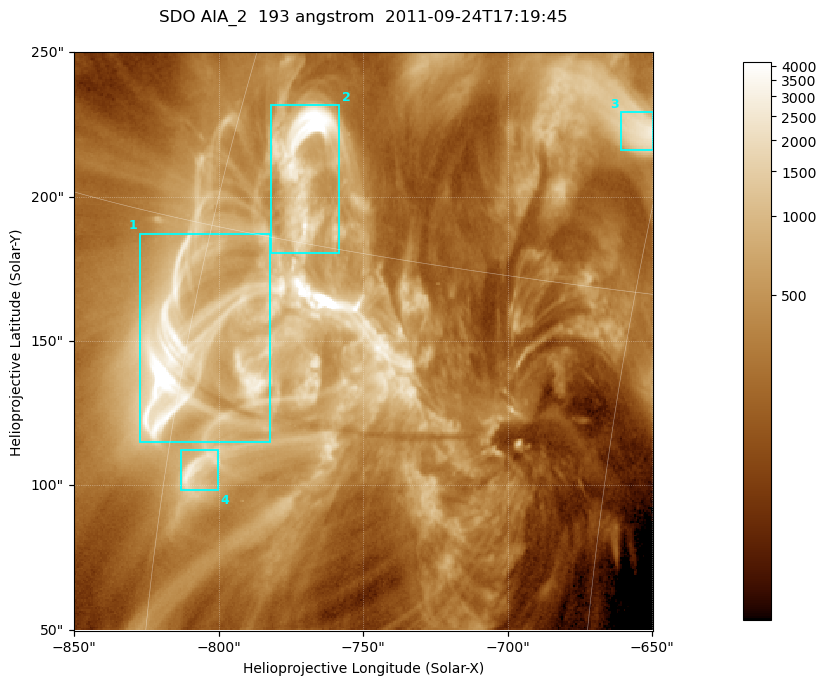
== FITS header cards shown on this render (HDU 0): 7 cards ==
TELESCOP= 'SDO     '           /
INSTRUME= 'AIA_2   '           /
WAVELNTH=                  193 /
WAVEUNIT= 'angstrom'           /
DATE-OBS= '2011-09-24T17:19:45.78' /
CTYPE1  = 'HPLN-TAN'           /
CTYPE2  = 'HPLT-TAN'           /

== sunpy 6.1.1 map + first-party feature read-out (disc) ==
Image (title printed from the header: SDO AIA_2  193 angstrom  2011-09-24T17:19:45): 334 x 334 px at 0.6 arcsec/px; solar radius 957 arcsec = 1595 px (partial field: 1.4% of the solar disc is inside the frame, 100% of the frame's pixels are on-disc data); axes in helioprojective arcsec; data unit not stated in the header (colour bar unlabelled)
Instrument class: DISC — disc imager (sunpy class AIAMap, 193 A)
Bright regions (active regions / flare kernels): reference = the on-disc median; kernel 3 px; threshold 5 sigma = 1209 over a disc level ~322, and >= 1.15x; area >= 111 px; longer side >= 4 px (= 2.4 arcsec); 4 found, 4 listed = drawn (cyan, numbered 1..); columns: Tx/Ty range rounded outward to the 2 arcsec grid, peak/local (2 s.f.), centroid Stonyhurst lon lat
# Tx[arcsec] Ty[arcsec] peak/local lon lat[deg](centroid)
1 -828..-782 114..188 24 -60 +12
2 -782..-758 180..232 17 -57 +17
3 -662..-650 216..230 8.9 -46 +18
4 -814..-800 98..112 9.1 -59 +10